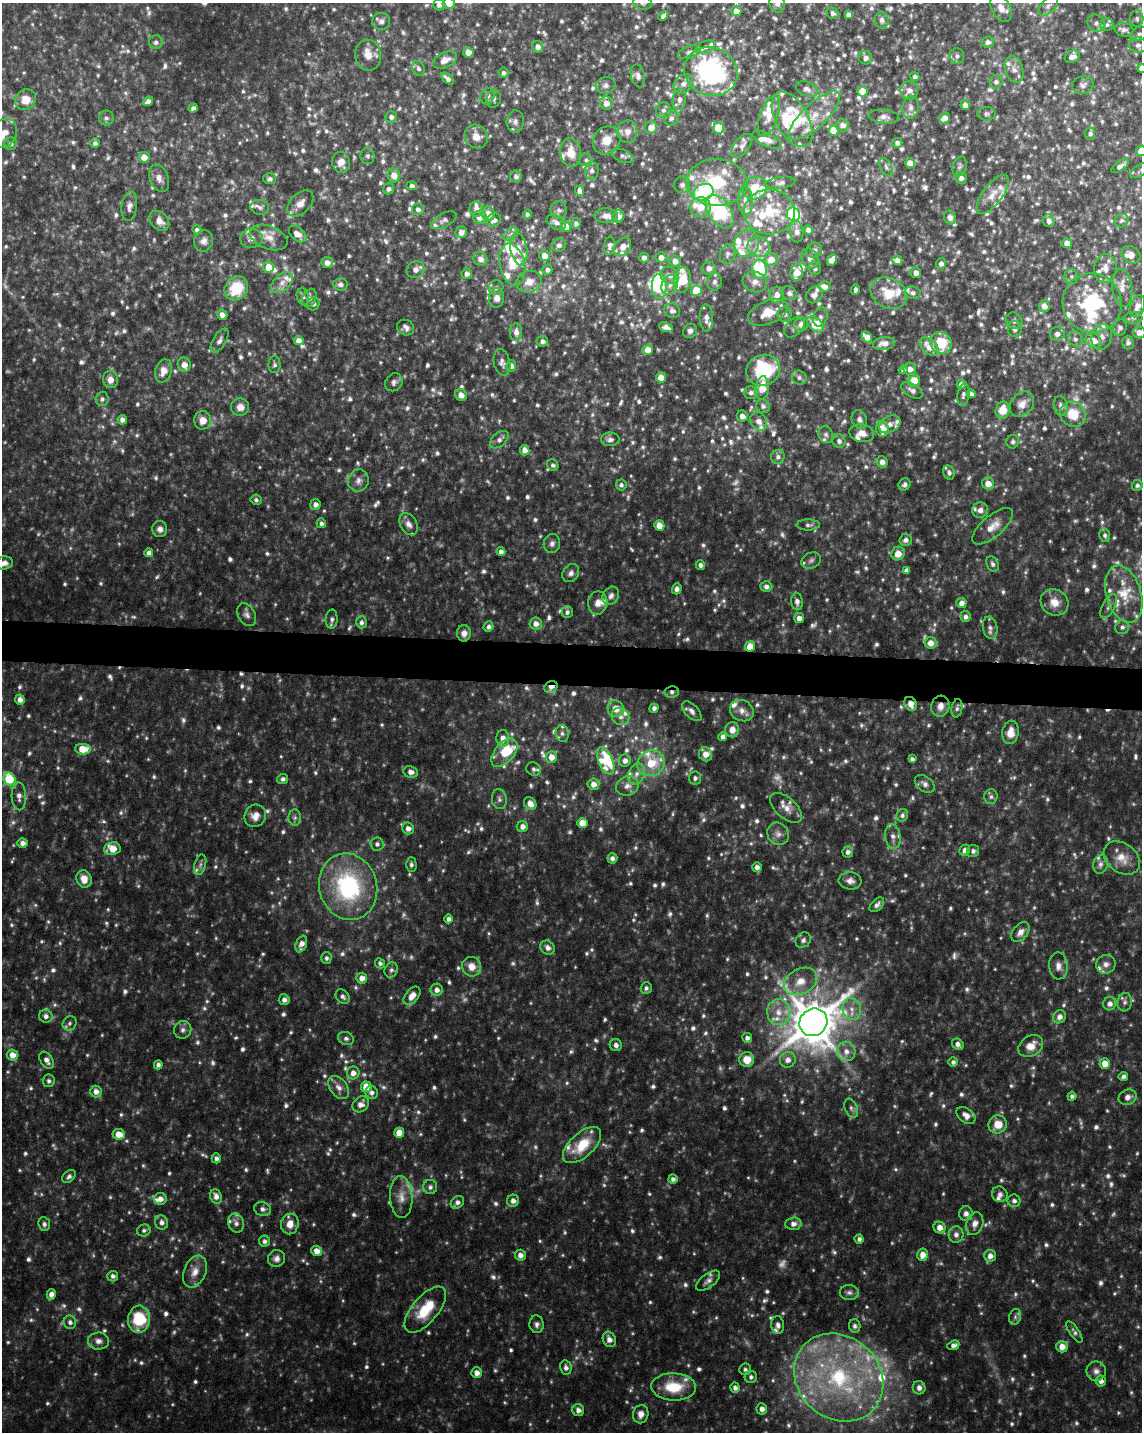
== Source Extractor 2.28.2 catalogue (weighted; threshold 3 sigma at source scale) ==
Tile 6 of 4 x 3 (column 2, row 2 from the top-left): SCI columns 1141-2280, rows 1656-3085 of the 4567 x 4797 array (HDU 1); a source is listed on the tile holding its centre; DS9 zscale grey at full resolution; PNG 1144 x 1434 px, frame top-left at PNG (2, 3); each listed source drawn as its Kron ellipse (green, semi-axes under 4 px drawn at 4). Shown black and unused: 3% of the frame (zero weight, under 4 of 8 exposures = <1% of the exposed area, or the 3 px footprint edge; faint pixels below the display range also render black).
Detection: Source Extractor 2.28.2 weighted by HDU 2 'WHT'; one run over the whole footprint, this tile lists its part. Background 0.0368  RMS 0.0046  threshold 0.0189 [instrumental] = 3 sigma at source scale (4.09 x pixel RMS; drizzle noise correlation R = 1.36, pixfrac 0.8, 0.0396/0.0396 arcsec/px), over >= 5 px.
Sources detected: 1601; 127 too faint to see at this stretch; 2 inside a brighter object's white glare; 3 cosmic-ray / hot-pixel residue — neither listed nor drawn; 122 inside a brighter listed object's ellipse — not listed separately; of the other 1347, all 500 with FLUX_AUTO >= 1.26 (the completeness limit of this list) listed and drawn (847 fainter detections not listed), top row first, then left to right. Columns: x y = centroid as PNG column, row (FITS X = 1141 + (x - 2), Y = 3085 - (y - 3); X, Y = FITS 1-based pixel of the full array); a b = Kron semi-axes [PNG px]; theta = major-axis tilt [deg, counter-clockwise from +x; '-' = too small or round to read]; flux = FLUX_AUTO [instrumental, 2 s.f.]
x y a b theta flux
449 3 6 6 - 3.6
642 3 9 6 -11 1.3
777 3 9 8 - 1.8
439 5 6 5 - 2.1
1048 6 12 7 46 1.9
1001 8 14 9 -60 4.7
736 11 5 5 - 4.3
833 13 6 5 - 1.4
848 14 4 4 - 1.6
663 16 5 4 - 1.8
1137 19 8 6 -86 1.3
882 20 8 6 -86 1.6
381 21 9 8 - 2
1096 23 9 8 - 1.7
1107 25 6 6 - 1.3
1124 30 9 7 -5 1.8
1139 34 9 6 33 1.3
156 42 7 7 - 1.6
988 42 6 5 - 1.8
1138 45 9 7 -8 2
538 47 6 5 - 2.3
706 47 9 5 25 1.8
468 52 5 5 - 5.2
689 52 12 6 22 1.7
368 55 15 13 -81 5.3
957 56 7 7 - 1.7
1072 56 8 5 25 2.7
865 58 7 6 - 1.7
445 60 13 7 25 4
418 68 7 6 - 1.5
1141 68 4 4 - 2.4
1014 69 13 9 -73 3.3
711 72 27 24 -22 73
503 73 5 5 - 1.4
638 76 11 7 -76 2.3
915 76 5 4 - 1.3
447 79 7 4 -42 1.9
996 82 6 6 - 1.4
683 84 11 8 45 2.8
605 85 10 8 14 2
1083 85 11 8 9 1.9
807 89 11 7 -23 1.9
909 90 9 9 - 3
862 91 5 5 - 9.3
487 96 8 7 - 1.8
494 99 9 7 72 1.4
26 100 11 10 - 6.5
679 100 10 6 80 2.1
148 101 5 4 - 2
606 103 6 6 - 3.8
965 105 5 4 - 2.7
911 107 11 8 80 2.1
193 108 5 4 - 1.5
663 110 8 7 - 1.9
986 114 9 6 0 1.3
769 116 21 9 71 4.7
814 116 33 12 43 10
391 117 6 5 - 1.8
884 117 15 7 -7 2.5
106 118 7 7 - 1.5
671 118 8 7 - 2
944 118 6 5 - 4.3
792 119 30 16 -61 13
515 122 11 9 82 2.2
843 125 6 6 - 2.9
651 127 6 6 - 4.6
719 128 5 5 - 20
833 131 5 5 - 10
627 132 11 10 - 3.5
4 133 15 12 63 4.4
1090 133 6 5 - 1.3
476 136 12 11 - 4.5
607 140 15 13 50 6.8
767 140 15 6 -25 2.9
95 143 5 4 - 1.3
897 143 5 5 - 1.7
11 144 6 6 - 1.4
742 146 14 7 52 2.3
1141 151 5 5 - 5.8
571 153 14 10 -82 6.6
368 156 8 7 - 1.3
623 156 11 6 -23 1.5
144 157 5 5 - 5.4
586 160 7 6 - 1.3
341 162 10 9 - 4.5
910 163 5 5 - 5.9
960 166 10 7 74 1.4
1120 166 10 4 34 2
886 167 10 5 -62 1.4
1141 170 12 5 30 1.4
592 171 9 7 84 2.1
394 175 7 6 - 4.9
516 176 6 6 - 1.5
159 178 14 9 -69 2.9
961 178 6 5 - 2
270 179 6 5 - 1.5
717 183 30 23 -2 26
780 183 15 6 7 1.6
682 185 8 8 - 1.8
412 186 5 4 - 1.5
755 188 12 11 - 7.5
389 189 6 5 - 1.4
579 191 5 4 - 2.8
703 192 10 8 23 27
993 194 23 9 53 5.6
745 200 14 7 -86 3.3
300 203 15 10 44 4
129 206 14 8 83 2.5
260 207 9 7 -13 1.6
700 207 10 10 - 6.6
418 209 6 5 - 1.5
477 209 8 7 - 3.1
559 210 8 8 - 1.7
720 212 19 11 -56 33
769 212 25 22 -4 21
488 214 7 6 - 4.3
527 214 5 4 - 1.3
793 214 7 6 - 69
606 216 12 7 -3 3.3
618 216 6 6 - 3.2
480 217 7 6 - 3.6
950 217 7 6 - 1.7
444 220 14 7 28 1.5
494 220 7 6 - 2.4
159 221 11 8 -46 4.1
1049 221 6 5 - 1.8
1121 221 7 6 - 1.3
556 222 10 6 -31 2.3
576 223 5 4 - 1.5
566 226 5 5 - 4.9
197 230 4 4 - 1.3
808 230 5 4 - 1.7
797 231 11 6 -84 2.6
461 232 6 5 - 2.4
298 234 10 6 -41 4
511 234 8 5 32 1.4
251 238 11 9 5 2.8
269 238 19 11 -21 5.2
204 241 11 9 72 2.4
746 243 14 12 77 5.9
1067 243 5 4 - 4.8
559 245 7 6 - 1.6
610 246 9 5 81 1.6
623 247 10 7 52 3.5
759 247 11 10 - 4.5
519 249 16 8 -80 4
814 250 8 7 - 1.8
728 254 10 7 69 1.9
1131 255 10 8 -35 3.2
545 256 5 5 - 4.5
644 257 5 4 - 2
661 257 5 5 - 3.3
480 259 7 6 - 2.5
771 259 6 6 - 5.6
810 259 10 8 -66 2.2
832 260 6 4 62 2.8
897 260 5 4 - 2.7
675 261 5 5 - 3.3
327 263 5 5 - 3
941 263 5 5 - 2.2
512 265 21 12 -77 8.5
269 267 6 5 - 8.7
709 268 7 6 - 2.8
815 268 7 6 - 1.5
759 269 9 7 -83 26
1105 269 14 11 86 4.1
415 270 9 8 - 2.4
547 270 5 5 - 1.8
797 272 8 6 81 6.5
916 273 5 5 - 2.9
467 274 5 5 - 2
670 275 9 8 - 3
1071 277 7 6 - 1.4
682 280 13 8 82 19
529 282 13 10 19 4.9
714 282 9 7 74 1.8
755 282 12 10 -18 3.6
282 283 12 8 45 3.4
340 284 7 6 - 1.9
670 285 10 8 67 2.7
659 286 12 7 -89 28
824 286 6 5 - 3.6
236 288 13 11 47 16
496 288 7 7 - 1.4
1122 288 19 10 -84 4.5
855 289 5 3 - 1.3
696 291 5 5 - 13
789 293 8 7 - 1.6
889 293 19 15 -29 12
913 293 8 6 -9 1.5
777 295 8 7 - 3.3
814 295 9 7 46 2.1
303 297 8 6 -73 1.3
309 298 9 6 66 1.6
497 298 9 7 88 2.9
1092 303 30 29 - 42
313 304 6 6 - 1.6
1044 306 5 5 - 3
1137 306 11 7 70 4.1
672 311 8 7 - 2
768 313 21 11 22 9.2
785 314 7 7 - 1.8
222 315 5 5 - 2.8
820 317 10 7 69 1.7
706 318 14 6 -87 2.4
1133 318 9 6 0 1.3
1014 321 9 7 -42 1.5
801 324 7 7 - 3
815 324 10 6 -44 14
405 327 9 7 -27 1.9
666 327 7 4 -18 2.3
794 327 12 8 47 1.9
1120 328 8 6 70 1.7
1015 329 8 7 - 1.9
690 331 7 6 - 1.7
516 332 9 6 -89 2.9
1139 332 6 6 - 3.1
1057 334 7 7 - 2.6
867 337 6 4 -60 3.4
1102 337 13 10 76 3.4
1075 339 8 6 -61 1.5
299 340 5 4 - 3.9
220 341 13 6 59 2.1
542 341 6 5 - 1.7
1093 341 8 7 - 5.5
1128 342 7 5 -90 1.5
884 343 11 6 8 3.4
941 343 11 10 - 16
929 347 11 7 -45 7.1
648 350 5 5 - 6.3
502 362 13 8 -77 2.2
184 365 7 6 - 4
274 365 8 6 90 1.3
511 366 6 5 - 1.5
910 369 6 6 - 3.3
763 370 17 15 21 35
903 370 4 4 - 1.4
163 371 12 8 72 4.4
661 377 5 5 - 5.9
799 378 7 6 - 1.4
110 380 8 7 - 3.3
914 381 6 5 - 11
394 382 9 8 - 1.7
961 384 4 4 - 2.3
762 388 12 7 81 6.6
912 390 12 6 -32 1.8
751 393 7 6 - 1.7
971 394 4 4 - 2.3
461 395 6 5 - 3.6
963 395 11 6 81 1.5
102 399 7 6 - 1.4
1022 404 14 10 49 4.1
763 406 7 6 - 1.3
1061 406 10 7 -78 2.5
240 407 9 9 - 3.6
1003 410 8 7 - 6.8
1073 414 13 12 - 11
742 416 5 5 - 2.3
122 420 5 4 - 2.3
203 420 9 8 - 4.1
859 420 9 7 -67 2
759 421 10 7 -55 2.8
890 424 11 8 29 2.9
882 429 8 6 -86 7.9
862 433 12 8 -10 3.9
826 435 8 7 - 1.4
610 439 9 6 -1 2
499 440 11 6 40 2.1
839 441 7 6 - 1.8
1013 442 7 6 - 1.4
525 450 5 5 - 3.4
778 457 7 6 - 1.6
882 462 6 5 - 2.8
553 465 6 5 - 1.3
949 473 7 5 -69 1.4
358 481 11 10 - 2.7
988 483 6 6 - 5.5
905 484 6 5 - 1.5
621 485 5 5 - 1.3
1137 485 5 5 - 1.3
256 500 5 5 - 1.3
315 504 5 5 - 2.3
980 510 8 7 - 2.9
321 523 5 4 - 1.5
408 524 12 8 -61 2.8
659 525 5 5 - 6.2
808 525 11 5 1 1.5
993 526 25 10 41 6.6
160 529 8 7 - 2.2
1105 535 7 5 -78 1.4
906 540 6 6 - 2
552 544 9 8 - 1.8
501 552 4 4 - 1.9
149 553 4 4 - 2.4
898 554 7 6 - 4.4
811 560 10 7 25 1.7
4 563 9 6 10 2.3
992 564 8 5 -65 1.4
700 565 5 4 - 1.8
906 570 4 4 - 1.8
571 573 9 7 52 2
766 586 6 5 - 2
677 589 5 4 - 1.6
1124 594 29 17 -73 13
611 596 10 7 54 1.9
797 601 9 6 -82 2.1
1054 602 14 12 -36 5.5
598 603 11 9 80 3.3
961 603 5 5 - 2.8
1109 606 13 6 62 1.8
567 612 6 5 - 1.4
247 615 12 8 -60 2.2
965 617 5 5 - 1.6
799 618 5 5 - 2.7
332 619 9 6 87 1.6
361 622 6 5 - 1.6
536 624 6 6 - 2.8
488 627 5 5 - 1.5
1122 627 7 6 - 1.5
990 628 11 7 -79 1.9
464 633 8 7 - 2.5
930 643 6 5 - 4
750 646 5 5 - 8.2
551 687 7 5 38 3.6
672 692 7 6 - 1.3
20 700 5 5 - 2.5
911 704 7 6 - 3.8
940 706 10 9 - 3.7
654 708 5 4 - 1.6
957 708 9 5 80 1.3
616 709 8 8 - 4.7
692 711 12 6 -46 2
742 711 12 10 -28 3.5
620 716 9 8 - 2.7
732 730 7 7 - 3.7
1010 732 12 8 83 4.7
562 733 8 6 -82 1.5
723 737 4 4 - 2.4
503 738 8 6 -87 2.9
83 749 8 5 -1 10
504 753 16 9 50 15
705 754 7 6 - 4
551 757 6 5 - 4.3
912 759 4 4 - 1.3
606 761 14 7 -66 7.1
625 761 6 6 - 2.6
651 763 14 12 25 13
533 769 7 6 - 1.4
411 772 7 6 - 2.5
637 774 11 8 66 2.9
695 778 6 6 - 1.4
9 779 6 5 - 25
283 779 5 5 - 1.5
593 784 6 5 - 3.4
925 784 11 7 -37 2
627 786 11 9 22 3.2
19 796 14 7 -88 2.7
991 797 7 6 - 1.3
499 799 10 7 -83 1.8
530 804 7 5 -50 3.8
786 808 19 10 -41 4.7
902 815 6 5 - 1.4
255 816 11 10 - 4
295 818 8 6 88 1.4
582 823 5 5 - 5.5
522 827 5 5 - 2.6
408 828 6 6 - 2.7
778 834 12 10 -54 2.9
893 837 12 7 -82 2.9
22 843 5 5 - 2.4
377 844 6 6 - 1.5
112 849 8 6 9 7.4
965 850 6 5 - 1.8
973 851 6 6 - 1.5
848 852 5 5 - 1.7
612 858 5 5 - 1.7
1122 858 20 14 -38 6.9
411 864 7 5 -88 1.3
1100 864 9 7 77 1.8
200 865 10 5 76 1.5
757 867 5 5 - 1.9
84 879 9 7 -71 4.9
850 881 11 8 -6 2.5
348 887 34 29 -74 55
877 905 9 5 44 1.6
449 919 4 4 - 1.8
1020 932 11 7 52 2.6
803 940 8 7 - 1.6
301 944 9 5 69 2.8
548 948 8 6 -42 2.3
326 958 6 5 - 1.3
380 963 5 4 - 1.3
1106 964 10 9 - 2.7
1058 966 13 9 -87 3.4
472 967 10 9 - 4.8
391 970 8 6 64 1.4
362 978 5 5 - 3.4
800 981 17 12 28 7.4
646 988 6 5 - 1.3
437 990 6 6 - 2.4
343 996 8 6 -47 1.5
412 996 11 6 51 4.4
284 1000 5 5 - 2.2
1125 1002 9 7 81 1.8
1110 1004 7 6 - 2.4
852 1009 11 9 -75 3.8
778 1012 13 11 -87 6.3
46 1016 7 6 - 2
1059 1017 7 6 - 2.6
813 1022 14 13 - 2300
70 1023 7 6 - 1.3
183 1030 9 8 - 1.9
346 1038 8 6 -21 1.5
747 1038 5 5 - 1.8
958 1044 6 5 - 2.2
616 1045 6 6 - 1.8
1031 1046 13 10 34 5.4
846 1051 10 9 - 3.5
12 1055 6 5 - 4.7
47 1060 9 6 -57 2.6
747 1060 7 7 - 6.6
788 1060 8 7 - 2.6
953 1062 5 5 - 1.4
1105 1063 5 5 - 5.4
158 1065 4 4 - 1.5
353 1073 6 6 - 3.2
1123 1076 5 4 - 1.3
49 1081 6 6 - 1.3
339 1087 13 8 -52 3.3
366 1087 5 5 - 7.9
96 1092 6 6 - 3.1
372 1093 6 6 - 2
1072 1096 4 4 - 1.3
1128 1097 9 7 23 2.5
361 1104 9 7 42 2.9
851 1108 10 6 -67 1.5
966 1115 10 7 -38 3.3
998 1124 9 9 - 6.7
399 1133 5 5 - 6.5
119 1134 6 5 - 6.1
582 1145 23 12 42 14
216 1158 5 4 - 1.5
69 1176 8 5 45 1.4
673 1179 5 4 - 1.5
430 1187 7 7 - 1.6
1000 1194 8 7 - 1.5
216 1196 7 5 -68 2.8
401 1197 21 11 -87 5.3
160 1199 6 6 - 2.9
513 1201 6 6 - 2.1
1014 1201 6 6 - 1.5
457 1202 7 5 39 2
262 1209 8 7 - 1.8
966 1213 7 6 - 2.4
161 1222 7 6 - 2.1
236 1223 9 7 -70 2.2
44 1224 7 6 - 1.3
290 1224 10 8 78 4.8
793 1224 8 6 4 2.4
975 1224 11 8 72 3
940 1227 6 5 - 3.7
144 1230 7 6 - 1.3
956 1235 8 7 - 2.1
859 1239 4 4 - 1.4
264 1241 5 5 - 1.6
317 1251 5 5 - 4
520 1255 5 5 - 2.8
922 1255 6 5 - 4
990 1256 6 6 - 2.8
276 1258 9 8 - 2.3
195 1272 17 11 67 4.8
113 1276 5 5 - 1.6
708 1281 14 7 37 2.1
849 1292 9 7 -2 1.7
51 1294 5 4 - 2.5
425 1310 28 13 50 16
1015 1317 8 6 75 1.3
139 1319 13 11 83 20
70 1322 6 6 - 1.4
537 1324 9 7 -86 1.7
778 1325 9 6 -83 1.9
855 1326 7 5 -78 1.5
1074 1332 12 4 -56 1.3
609 1339 8 6 -65 2.7
98 1341 10 8 -2 2.7
953 1345 6 4 24 1.9
1062 1347 5 5 - 4.6
566 1368 7 5 -79 1.8
745 1369 6 6 - 1.3
1096 1371 10 9 - 2.3
477 1373 5 5 - 2.9
751 1377 6 6 - 1.3
839 1377 47 41 -42 82
1101 1381 5 5 - 2.3
674 1387 22 13 -2 15
735 1388 5 5 - 1.9
919 1388 6 6 - 2.3
762 1409 5 5 - 2.7
578 1410 6 6 - 2.5
641 1414 9 7 78 3.3
Overlapping masked pixels (flux is a lower limit): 6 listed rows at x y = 750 646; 551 687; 672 692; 911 704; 940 706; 786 808
Isophote crosses this tile's border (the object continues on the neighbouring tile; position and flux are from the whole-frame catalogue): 12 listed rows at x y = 449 3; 642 3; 777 3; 1001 8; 736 11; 1124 30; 1141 68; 4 133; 1141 151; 1141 170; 1139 332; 4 563